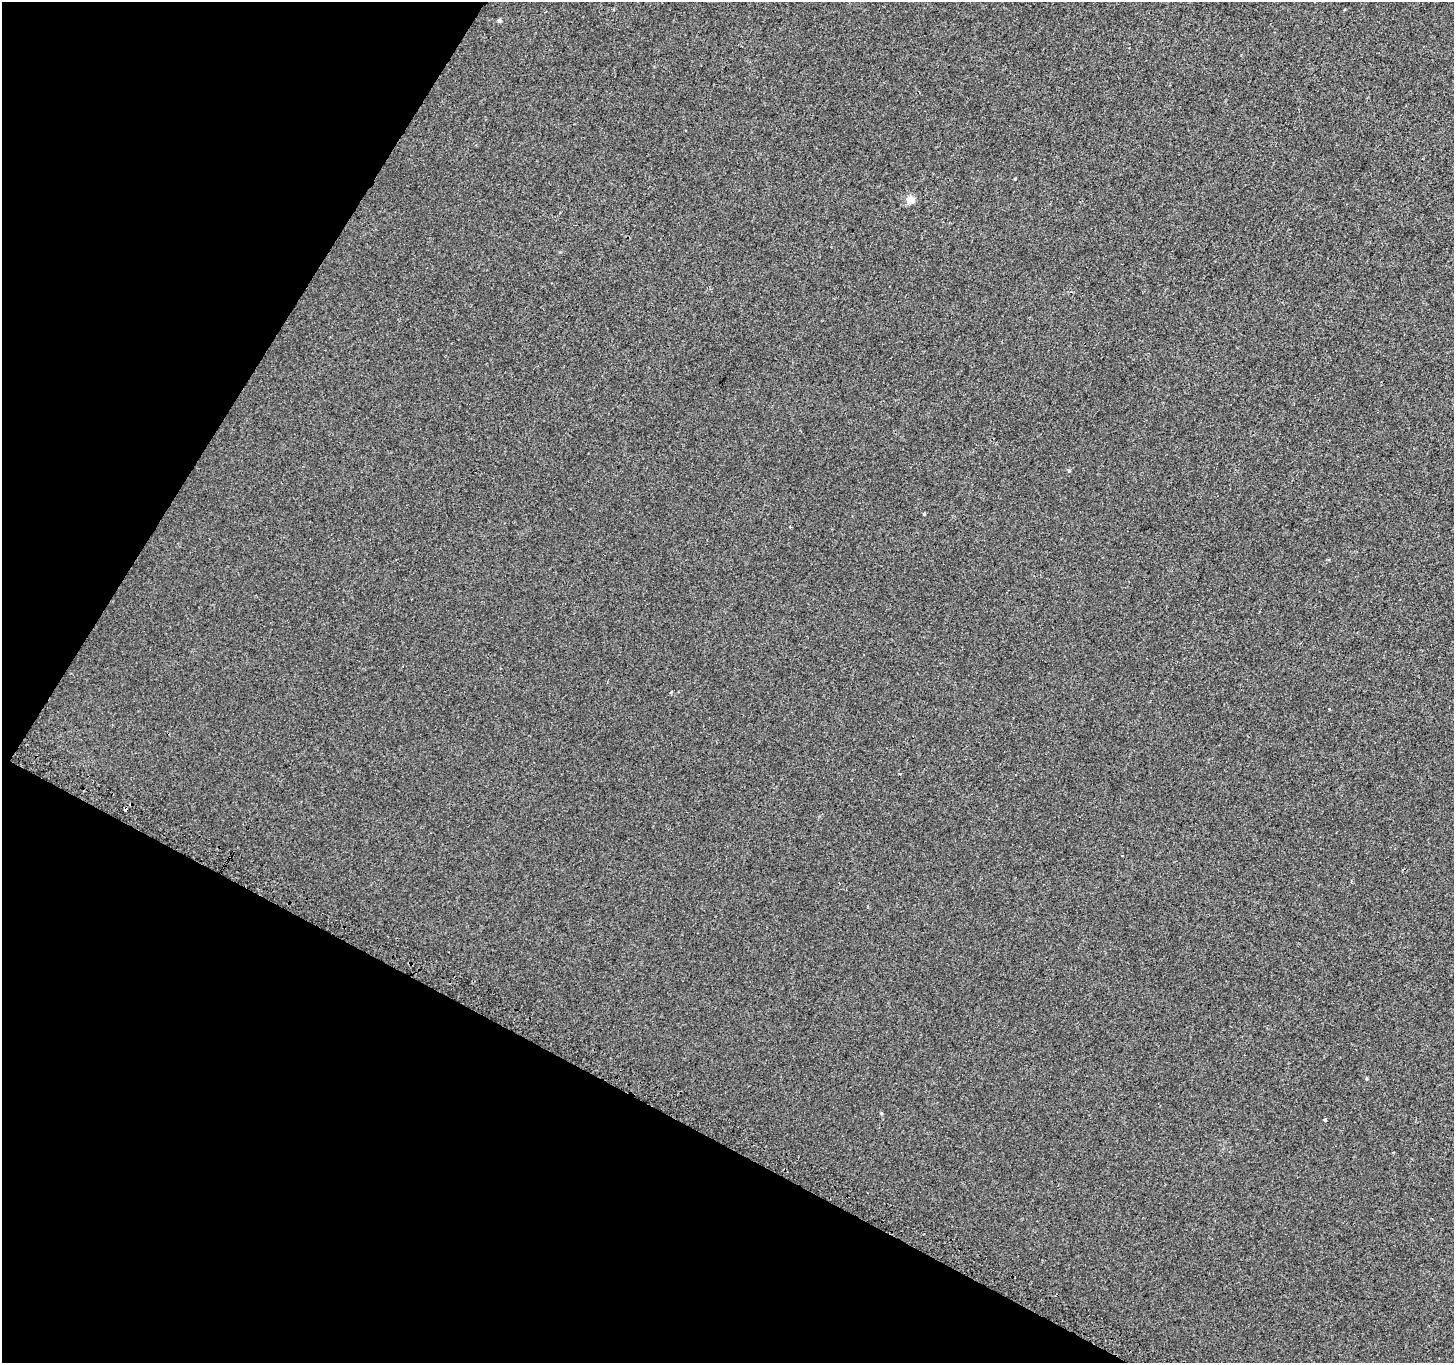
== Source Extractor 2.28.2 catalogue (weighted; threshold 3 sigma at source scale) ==
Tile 9 of 4 x 4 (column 1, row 3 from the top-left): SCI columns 14-1465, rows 1581-2941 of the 5844 x 5948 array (HDU 1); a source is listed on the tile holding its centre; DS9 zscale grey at full resolution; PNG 1456 x 1365 px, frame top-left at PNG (2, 2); no overlay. Shown black and unused: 27% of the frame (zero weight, under 2 of 3 exposures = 2% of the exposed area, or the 3 px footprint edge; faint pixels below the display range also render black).
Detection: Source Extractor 2.28.2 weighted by HDU 2 'WHT'; one run over the whole footprint, this tile lists its part. Background 0.00449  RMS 0.0065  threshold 0.0291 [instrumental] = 3 sigma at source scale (4.5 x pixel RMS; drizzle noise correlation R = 1.50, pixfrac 1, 0.0396/0.0396 arcsec/px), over >= 5 px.
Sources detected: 11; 1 cosmic-ray / hot-pixel residue — not listed; the other 10 listed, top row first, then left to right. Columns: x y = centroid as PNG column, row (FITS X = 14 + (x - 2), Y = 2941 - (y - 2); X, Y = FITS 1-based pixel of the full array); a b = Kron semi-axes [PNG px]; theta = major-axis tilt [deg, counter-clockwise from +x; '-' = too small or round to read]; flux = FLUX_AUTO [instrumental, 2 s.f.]
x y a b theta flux
499 20 5 4 - 1.4
910 200 5 5 - 16
1069 471 5 4 - 0.75
924 514 4 3 - 0.9
790 527 3 3 - 0.59
671 692 3 3 - 0.88
1329 709 3 3 - 0.64
899 774 3 3 - 4.6
881 1113 3 3 - 3
1325 1120 4 3 - 1.7